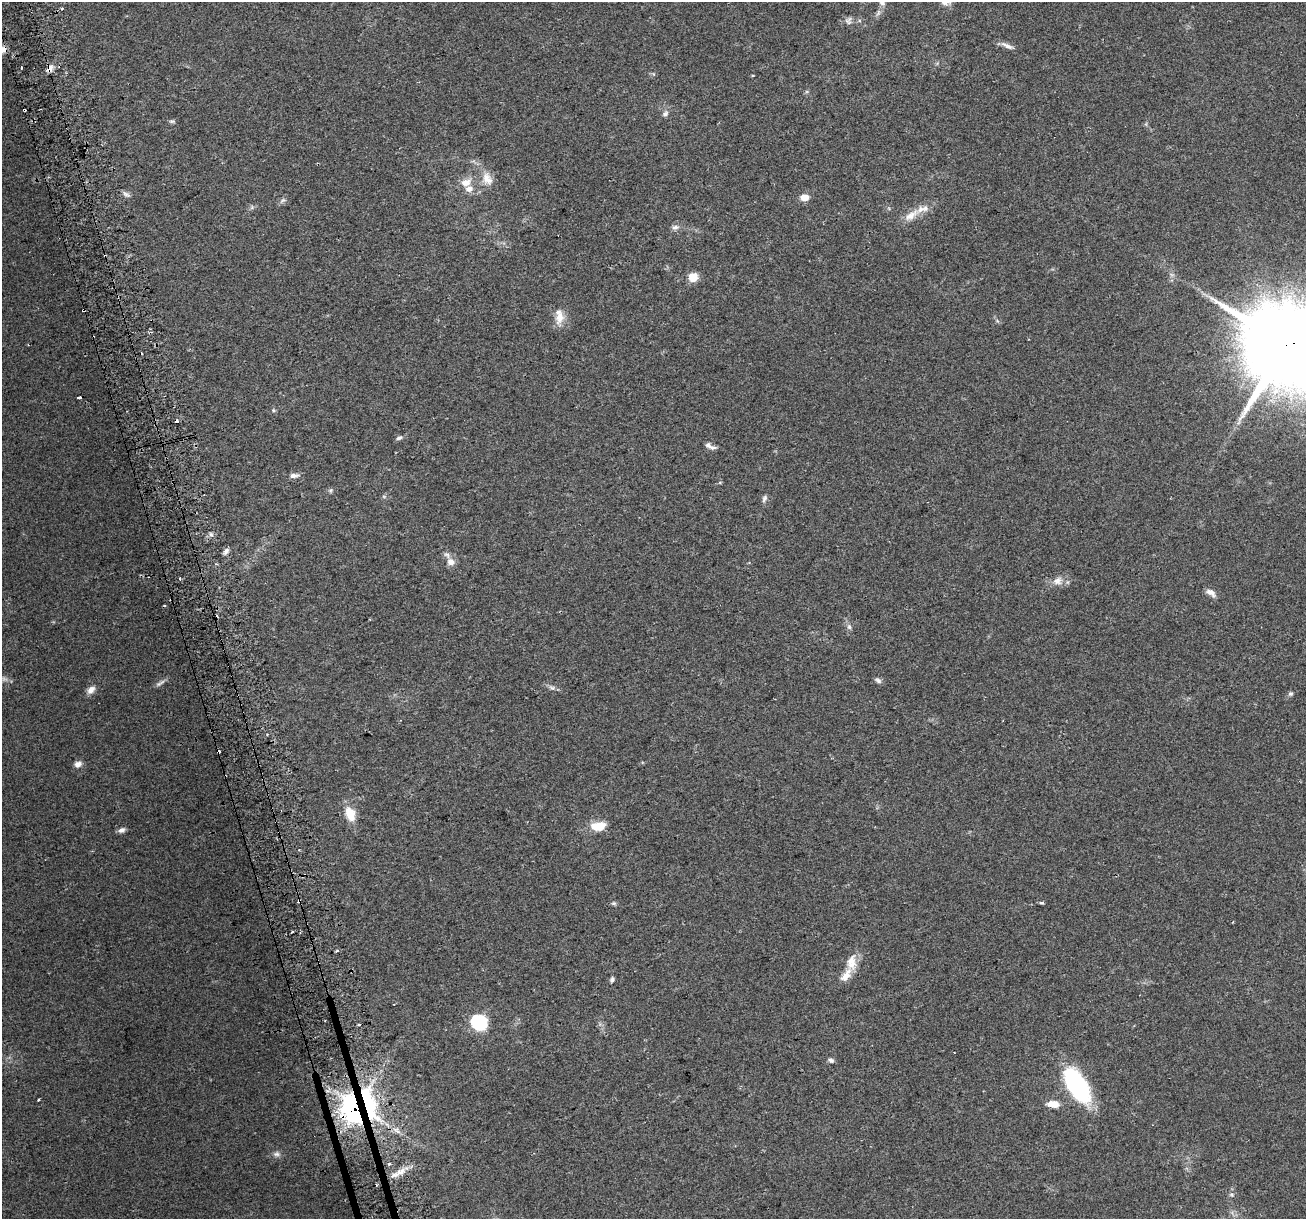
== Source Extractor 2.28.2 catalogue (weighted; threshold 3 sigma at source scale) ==
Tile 11 of 4 x 4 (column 3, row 3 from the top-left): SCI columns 2641-3944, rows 1279-2495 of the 5282 x 5037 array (HDU 1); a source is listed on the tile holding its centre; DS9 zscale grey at full resolution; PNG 1308 x 1221 px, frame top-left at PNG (2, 2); no overlay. Shown black and unused: <1% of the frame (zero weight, under 2 of 3 exposures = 2% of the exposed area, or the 3 px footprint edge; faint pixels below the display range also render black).
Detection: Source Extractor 2.28.2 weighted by HDU 2 'WHT'; one run over the whole footprint, this tile lists its part. Background 0.0666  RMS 0.008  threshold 0.0362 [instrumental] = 3 sigma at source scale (4.5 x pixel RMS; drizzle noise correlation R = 1.50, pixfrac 1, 0.0396/0.0396 arcsec/px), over >= 5 px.
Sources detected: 78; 2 too faint to see at this stretch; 7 cosmic-ray / hot-pixel residue — not listed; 8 inside a brighter listed object's ellipse — not listed separately; the other 61 listed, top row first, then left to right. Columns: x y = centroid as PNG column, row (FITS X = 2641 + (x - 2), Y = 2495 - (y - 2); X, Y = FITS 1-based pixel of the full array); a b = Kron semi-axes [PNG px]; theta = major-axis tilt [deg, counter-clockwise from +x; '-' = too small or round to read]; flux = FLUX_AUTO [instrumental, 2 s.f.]
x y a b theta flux
882 2 10 8 -47 3.4
945 2 13 8 -10 5
878 13 10 5 68 2.5
848 21 10 8 68 3
1007 46 21 6 -23 4.2
3 50 10 9 - 4.1
21 67 3 3 - 2.1
50 69 9 6 60 4.6
753 75 3 3 - 0.8
665 114 9 7 50 2.8
172 121 8 5 -2 1.4
487 179 19 13 -67 10
466 182 16 10 20 8.3
126 194 12 5 -30 2.3
804 197 8 6 -5 8
282 201 9 4 30 1.8
252 207 7 4 72 1.3
911 215 25 9 36 10
675 227 10 7 7 3.1
105 256 3 2 - 1.3
693 277 5 5 - 33
83 310 3 3 - 4.1
559 317 21 11 -88 10
1286 345 26 23 -23 13000
79 397 4 3 - 8
273 410 6 4 -72 1.1
399 438 8 5 24 2.1
708 445 7 6 - 2.5
294 475 13 7 4 3.4
330 490 7 6 - 1.4
764 498 10 6 72 2.4
211 534 7 4 -46 1.6
226 551 8 5 47 2.8
451 562 10 9 - 5.6
1057 581 14 10 23 7
1211 593 14 7 -33 4.5
849 627 8 6 -73 2.3
878 680 10 6 -34 2.2
552 688 7 5 -29 2
91 690 11 7 47 4.9
1290 694 6 5 - 1.6
78 764 9 8 - 3.9
350 814 16 10 -70 15
598 826 16 9 5 16
122 830 8 6 26 3
299 900 3 3 - 1.7
614 903 7 5 -1 1.5
1042 903 3 3 - 2.2
292 932 3 2 - 2.5
337 951 3 3 - 1.9
851 962 23 13 86 12
612 980 7 5 76 1.8
479 1023 13 11 -35 56
831 1060 7 6 - 2.2
1077 1085 40 18 -58 90
39 1100 3 2 - 0.86
369 1103 91 28 -74 530
1053 1104 15 8 -6 8.3
354 1108 13 10 -80 630
277 1154 10 7 3 3
1232 1195 6 4 -45 1.2
Overlapping masked pixels (flux is a lower limit): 8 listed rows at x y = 3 50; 50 69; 105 256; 83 310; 1286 345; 299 900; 369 1103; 354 1108
Isophote crosses this tile's border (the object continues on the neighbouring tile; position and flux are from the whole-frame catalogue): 4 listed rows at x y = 882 2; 945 2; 3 50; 1286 345